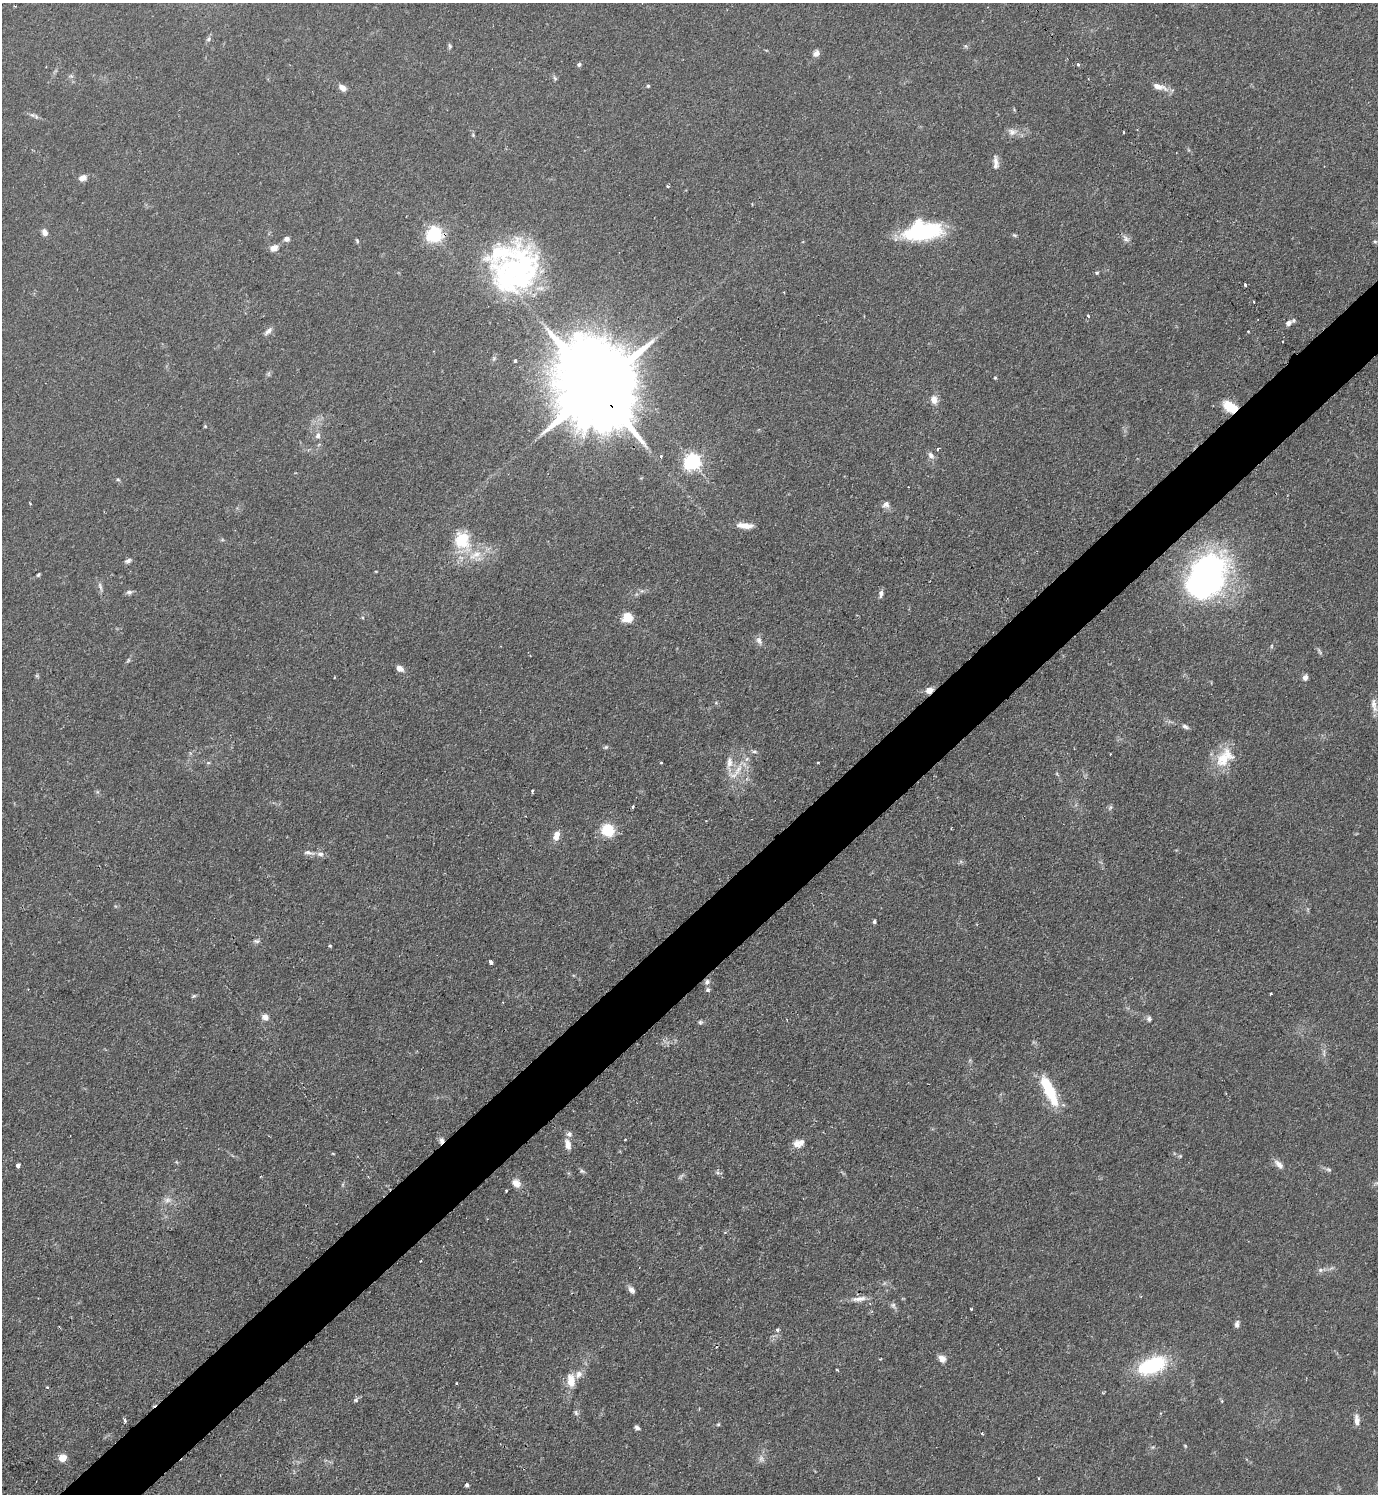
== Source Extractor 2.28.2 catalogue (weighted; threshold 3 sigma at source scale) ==
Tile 7 of 4 x 4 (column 3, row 2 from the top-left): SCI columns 2912-4287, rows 2984-4475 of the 5965 x 5968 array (HDU 1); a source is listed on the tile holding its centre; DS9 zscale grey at full resolution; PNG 1380 x 1496 px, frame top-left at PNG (2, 3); no overlay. Shown black and unused: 5% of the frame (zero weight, under 2 of 3 exposures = <1% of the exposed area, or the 3 px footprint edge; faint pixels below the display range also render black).
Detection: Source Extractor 2.28.2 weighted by HDU 2 'WHT'; one run over the whole footprint, this tile lists its part. Background 0.0833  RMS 0.0061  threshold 0.0273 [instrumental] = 3 sigma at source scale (4.5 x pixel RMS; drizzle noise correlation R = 1.50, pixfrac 1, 0.05/0.05 arcsec/px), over >= 5 px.
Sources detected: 146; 3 inside a brighter object's white glare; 4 cosmic-ray / hot-pixel residue — not listed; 8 inside a brighter listed object's ellipse — not listed separately; the other 131 listed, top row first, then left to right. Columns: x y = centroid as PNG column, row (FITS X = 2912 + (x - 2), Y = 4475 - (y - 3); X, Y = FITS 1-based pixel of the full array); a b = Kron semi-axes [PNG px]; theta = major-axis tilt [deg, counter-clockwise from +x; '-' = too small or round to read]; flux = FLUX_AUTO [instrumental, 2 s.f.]
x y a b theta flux
208 39 8 5 53 1.5
450 46 8 5 -80 1.1
816 53 7 6 - 3.4
579 64 5 4 - 1.4
1078 65 3 3 - 2.3
555 78 8 5 -59 1.1
648 86 4 4 - 0.77
1159 87 23 8 -17 5.6
342 88 10 7 -36 3.6
32 115 7 5 -32 1.5
1012 132 13 10 -6 4
1123 132 3 3 - 1.2
473 135 5 4 - 0.73
996 162 15 6 -84 3.5
83 178 7 6 - 4.7
668 186 3 3 - 1.4
923 231 37 19 6 63
45 232 7 5 -67 3.9
434 234 6 6 - 180
1015 235 7 4 -19 0.91
287 239 6 5 - 2.5
1126 239 12 7 -49 2.6
357 241 6 4 -64 0.8
1375 241 5 4 - 0.71
274 248 8 7 - 4.4
514 269 66 30 23 83
1097 273 5 4 - 0.85
1245 285 3 3 - 1.4
1254 302 3 3 - 1.2
1088 316 3 2 - 1.3
1288 323 10 7 33 2.6
268 331 12 6 44 2.7
1248 331 3 2 - 0.76
515 361 3 3 - 2.5
995 378 4 4 - 0.7
596 387 33 19 -54 14000
934 400 12 9 -75 4.3
1230 407 16 9 -30 15
205 426 4 4 - 0.63
318 435 9 7 73 2.5
937 450 3 3 - 1.6
931 455 9 7 -47 2.6
692 462 6 6 - 240
118 480 6 3 -2 0.76
30 504 4 2 - 0.46
886 504 9 8 - 2.8
745 525 20 6 -4 6.2
462 541 28 23 -65 24
128 561 8 5 22 1.8
38 575 5 4 - 0.87
1207 576 34 28 48 240
100 587 15 4 -72 2.1
129 592 8 6 9 1.6
881 594 11 5 85 2
627 618 11 10 - 8.7
759 641 12 7 -64 2.8
1271 646 6 3 89 0.68
1319 651 11 3 -65 1.2
128 660 7 5 60 0.97
400 668 9 7 -28 3.4
1305 677 7 6 - 2.3
929 690 8 6 20 5
1373 704 14 8 -89 3.8
1185 727 9 5 -25 1.7
606 747 6 5 - 0.95
754 751 9 4 -4 1.3
1223 758 27 20 27 17
818 762 4 2 - 0.49
208 763 6 4 -18 0.83
662 763 3 3 - 0.9
729 763 22 8 89 6.9
738 770 20 7 60 7.9
532 791 3 3 - 0.92
632 807 3 3 - 1.1
1110 808 7 5 77 1.2
608 830 14 13 - 17
556 836 12 7 72 5.2
309 853 17 5 -8 2.9
874 921 4 3 - 1.3
257 941 9 5 -2 1.5
330 946 4 4 - 0.77
491 962 4 3 - 4
707 982 8 6 72 2
708 990 6 5 - 1.2
1271 994 3 3 - 0.78
194 996 6 4 30 0.89
503 1002 3 2 - 0.42
265 1017 8 7 - 3.8
1149 1019 8 6 -75 1.6
700 1022 7 6 - 1.2
1324 1053 11 4 86 1.7
1047 1086 32 14 -67 22
441 1140 8 6 80 2.2
801 1143 12 9 58 3.7
568 1145 13 7 -82 4.7
333 1154 5 3 - 0.5
1180 1156 5 5 - 0.76
1279 1164 16 7 -46 3.8
18 1165 4 4 - 3.8
1329 1170 8 6 -19 1.3
582 1171 6 5 - 1.1
681 1176 9 4 54 1.4
516 1183 12 9 -47 4.7
1376 1183 7 4 1 1.1
506 1191 3 3 - 0.9
167 1200 11 9 21 3.8
1320 1270 7 6 - 1.7
632 1290 10 6 -53 2.5
859 1299 22 7 6 5.2
893 1305 10 6 -54 1.9
971 1309 3 3 - 0.79
1237 1324 8 6 77 2.2
778 1330 6 5 - 1.4
942 1359 8 7 - 4.4
1152 1366 29 15 22 50
837 1370 4 2 - 0.56
579 1374 12 9 55 4
571 1381 13 8 -85 9.6
47 1387 3 3 - 0.65
356 1400 7 5 14 1.3
576 1413 8 5 -74 1.4
125 1420 3 3 - 2.4
1357 1420 14 6 -84 3.8
718 1424 5 4 - 0.73
637 1428 5 4 - 1.8
982 1434 3 3 - 0.83
1185 1446 5 3 - 0.58
1153 1447 6 4 71 0.8
62 1458 7 7 - 6.7
761 1458 11 7 -76 2.7
467 1485 4 3 - 1.4
Overlapping masked pixels (flux is a lower limit): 5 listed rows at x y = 434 234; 596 387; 1230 407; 929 690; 441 1140